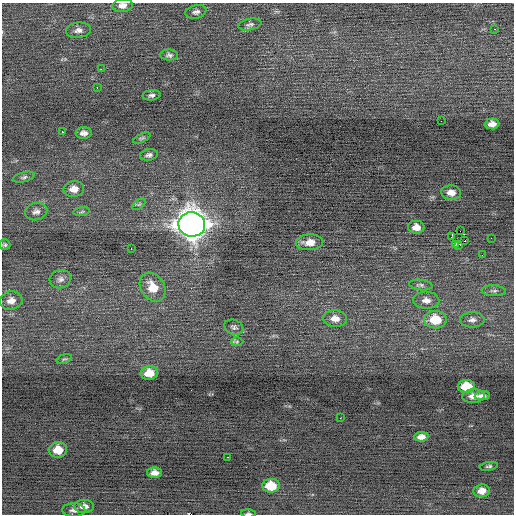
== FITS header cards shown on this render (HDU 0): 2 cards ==
NAXIS1  =                  512 / Axis length
NAXIS2  =                  512 / Axis length

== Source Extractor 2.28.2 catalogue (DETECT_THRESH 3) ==
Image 512 x 512 px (HDU 0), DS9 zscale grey, 1 PNG px = 1 image px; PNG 516 x 516 px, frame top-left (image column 1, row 512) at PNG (2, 3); each listed source drawn as its Kron ellipse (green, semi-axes under 4 px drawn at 4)
Background 0.0191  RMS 0.71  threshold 2.12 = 3 sigma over >= 5 px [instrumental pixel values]
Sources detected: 60; all 60 listed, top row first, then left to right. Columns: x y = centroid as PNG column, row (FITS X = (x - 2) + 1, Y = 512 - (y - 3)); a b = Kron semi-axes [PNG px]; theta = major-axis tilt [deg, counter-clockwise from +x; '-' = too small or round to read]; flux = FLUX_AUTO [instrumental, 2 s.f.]
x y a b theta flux
122 5 10 6 5 280
196 12 10 6 12 170
250 25 12 5 11 150
495 29 2 2 - 300
78 30 12 7 5 230
169 55 9 5 1 130
101 69 3 2 - 560
97 87 3 2 - 70
151 95 9 5 4 130
441 121 2 2 - 28
492 124 7 5 3 270
62 132 2 2 - 300
84 133 8 6 0 210
142 138 9 4 25 77
149 155 9 5 9 150
24 177 11 5 14 120
74 189 10 8 6 390
451 192 10 7 -5 340
139 204 7 4 37 84
36 212 11 8 12 230
82 212 8 4 9 82
192 224 13 12 - 73000
416 227 8 6 -3 360
460 231 2 2 - 170
451 236 3 2 - 130
491 238 2 2 - 22
465 241 3 2 - 49
309 242 14 8 3 470
455 244 3 2 - 450
5 245 6 5 - 88
458 245 2 2 - 340
131 249 3 2 - 60
482 255 2 2 - 94
60 279 11 9 15 220
421 285 12 5 -6 140
153 287 15 11 -56 870
494 291 12 5 -4 160
426 300 13 8 -3 340
11 301 11 9 14 360
335 318 12 8 -3 400
435 320 11 9 -2 1300
472 320 12 7 2 220
234 327 10 7 -21 140
237 342 6 4 1 78
64 359 8 4 17 77
149 373 8 7 - 640
466 386 8 6 0 1300
473 396 11 7 5 340
482 396 8 4 3 190
340 418 2 2 - 49
421 437 7 4 5 270
58 450 9 8 - 730
228 457 3 2 - 79
489 466 9 4 9 87
155 473 7 5 -1 280
271 486 9 7 -2 1200
482 491 8 6 7 400
84 506 10 6 1 270
74 510 11 7 0 190
249 513 7 3 -1 75
At the frame edge (FLAGS 8, measured only in part): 2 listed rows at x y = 122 5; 249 513